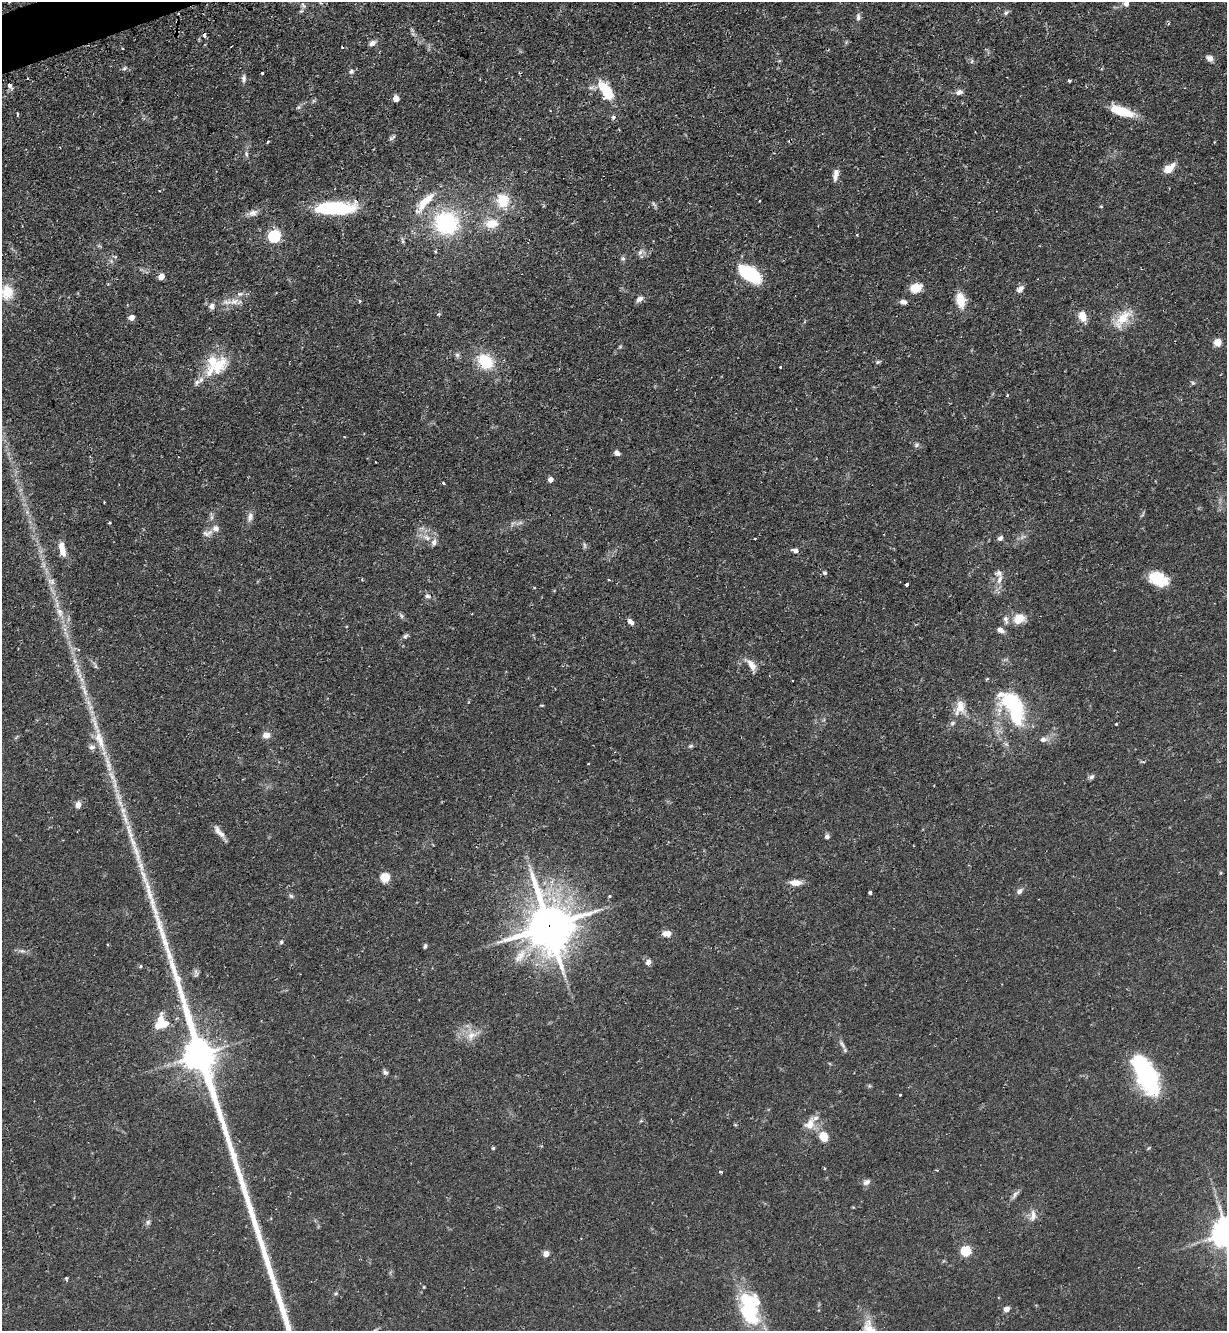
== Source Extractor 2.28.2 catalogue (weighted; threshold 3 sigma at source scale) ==
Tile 11 of 4 x 4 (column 3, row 3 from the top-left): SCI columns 2620-3844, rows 1366-2694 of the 5366 x 5390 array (HDU 1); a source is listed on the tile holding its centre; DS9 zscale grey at full resolution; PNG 1229 x 1333 px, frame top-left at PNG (2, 2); no overlay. Shown black and unused: <1% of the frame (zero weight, under 2 of 3 exposures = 4% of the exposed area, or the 3 px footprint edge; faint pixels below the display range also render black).
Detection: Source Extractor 2.28.2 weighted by HDU 2 'WHT'; one run over the whole footprint, this tile lists its part. Background 0.0647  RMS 0.0051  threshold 0.023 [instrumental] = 3 sigma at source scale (4.5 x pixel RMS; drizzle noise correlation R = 1.50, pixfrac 1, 0.05/0.05 arcsec/px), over >= 5 px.
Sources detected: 158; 1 too faint to see at this stretch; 1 inside a brighter object's white glare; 1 cosmic-ray / hot-pixel residue — not listed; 14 inside a brighter listed object's ellipse — not listed separately; the other 141 listed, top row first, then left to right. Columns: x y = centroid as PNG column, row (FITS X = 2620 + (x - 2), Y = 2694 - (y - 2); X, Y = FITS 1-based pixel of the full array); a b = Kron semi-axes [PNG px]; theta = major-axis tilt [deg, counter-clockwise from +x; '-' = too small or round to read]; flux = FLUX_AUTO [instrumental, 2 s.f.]
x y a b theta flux
1126 3 7 7 - 1.9
303 5 7 3 -53 0.91
1006 12 8 5 34 1.2
858 17 10 6 -87 1.5
204 35 6 4 76 1.2
372 43 8 6 29 2.5
342 47 3 2 - 0.45
1210 58 9 6 -27 2.3
124 68 7 5 22 0.97
351 71 7 6 - 1.3
262 73 3 3 - 1.1
244 79 10 6 89 1.7
1069 81 3 3 - 0.87
9 85 4 4 - 3.3
959 92 8 6 15 2.3
608 93 13 12 - 12
396 98 5 4 - 7
298 107 6 5 - 0.93
1122 111 26 9 -19 14
17 114 4 3 - 1.5
613 117 6 5 - 1.2
268 142 3 3 - 0.5
246 154 9 4 -85 1.2
1169 168 12 7 38 7.3
836 174 15 5 79 3.3
503 200 15 13 -86 13
759 201 3 2 - 0.61
425 202 32 9 48 9.7
654 204 10 4 -54 0.96
1101 206 5 3 - 0.41
334 208 42 13 2 39
253 213 13 9 11 2.9
446 223 26 24 -22 45
492 224 15 10 9 8.2
274 236 6 5 - 68
640 252 10 6 53 1.7
115 257 6 4 18 0.59
623 258 7 5 -68 1
750 274 25 13 -34 28
161 276 5 4 - 7.4
916 288 13 9 18 6.6
1020 289 10 6 43 2.3
7 292 20 16 -78 9.2
240 294 10 6 -7 1.9
639 299 9 6 34 2
961 300 18 10 -80 8.4
360 301 3 3 - 1.2
227 302 17 7 -1 4.2
903 302 8 6 -5 1.9
212 306 9 8 - 2.3
1083 316 13 9 -71 5.4
132 317 5 4 - 4.2
1123 318 33 13 46 11
1218 342 5 5 - 13
457 355 6 6 - 1.2
485 361 16 12 -42 20
878 362 5 5 - 0.8
218 366 31 18 50 17
780 367 3 3 - 0.64
1193 383 6 6 - 0.83
344 437 3 3 - 0.43
916 445 7 6 - 1.1
617 453 7 5 -33 1.9
550 479 5 4 - 3.2
443 483 3 3 - 1.7
104 502 3 2 - 0.39
250 517 13 7 78 2.6
520 523 10 4 13 1.4
216 528 9 8 - 2.7
207 533 16 7 13 2.6
427 538 11 8 -33 3.6
1000 538 7 5 39 1.6
754 539 3 3 - 1.2
62 549 18 7 -78 5.6
795 550 8 5 -15 2.2
825 573 5 5 - 0.92
999 579 15 6 67 3.4
1158 579 20 13 -25 16
609 580 4 3 - 0.56
51 582 12 6 -28 2.3
907 584 3 3 - 1.6
427 596 7 6 - 1.5
60 612 14 8 -74 4.2
401 616 9 5 -54 1.1
1019 619 16 13 20 6.9
630 622 8 5 -43 2.2
1000 630 8 6 -32 2.6
405 636 8 6 48 1.1
751 665 20 8 -57 4
542 705 5 3 - 0.44
1014 706 45 25 -53 39
960 707 23 13 73 7.2
1116 724 3 2 - 0.49
266 735 9 7 16 3.2
99 739 39 11 -71 14
691 746 7 5 20 0.84
588 764 3 2 - 0.37
1091 777 8 5 34 1.3
78 805 7 6 - 2.7
217 830 15 7 -67 2.7
827 836 6 5 - 1.5
385 877 5 5 - 25
795 882 12 6 -2 5.1
1020 891 8 6 37 1.9
870 892 4 3 - 0.9
291 896 6 5 - 0.92
609 896 5 4 - 0.52
549 926 16 14 -73 2200
666 933 10 6 1 3.8
281 942 6 5 - 0.87
425 946 6 3 70 0.85
22 951 10 5 -6 1.5
520 956 25 11 54 8.3
648 962 7 5 51 2.3
141 966 4 3 - 0.87
196 973 13 5 -79 1.4
165 1024 15 13 62 7
472 1035 18 11 34 6.4
842 1044 15 5 -55 1.8
199 1055 16 9 -72 810
385 1072 7 6 - 1.3
1146 1074 39 16 -64 74
869 1086 6 4 72 0.6
900 1095 3 3 - 0.86
810 1124 18 13 59 6.5
824 1137 8 7 - 9.4
493 1148 3 3 - 0.73
824 1168 4 3 - 0.43
720 1172 5 2 - 0.59
866 1182 10 7 29 2.1
1015 1194 13 5 56 1.9
1033 1215 17 8 81 3.5
148 1222 7 6 - 1.2
966 1251 5 5 - 32
546 1254 6 5 - 3.3
67 1278 4 4 - 0.65
424 1287 5 3 - 0.37
336 1293 5 4 - 0.71
750 1308 40 23 -81 37
1007 1309 7 6 - 2.2
870 1330 29 16 -67 11
Overlapping masked pixels (flux is a lower limit): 3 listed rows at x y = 9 85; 334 208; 549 926
Isophote crosses this tile's border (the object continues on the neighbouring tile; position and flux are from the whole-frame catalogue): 4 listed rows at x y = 1126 3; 7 292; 750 1308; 870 1330
Unlisted compact peaks at least as high as the median listed source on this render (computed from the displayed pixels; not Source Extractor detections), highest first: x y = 165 943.